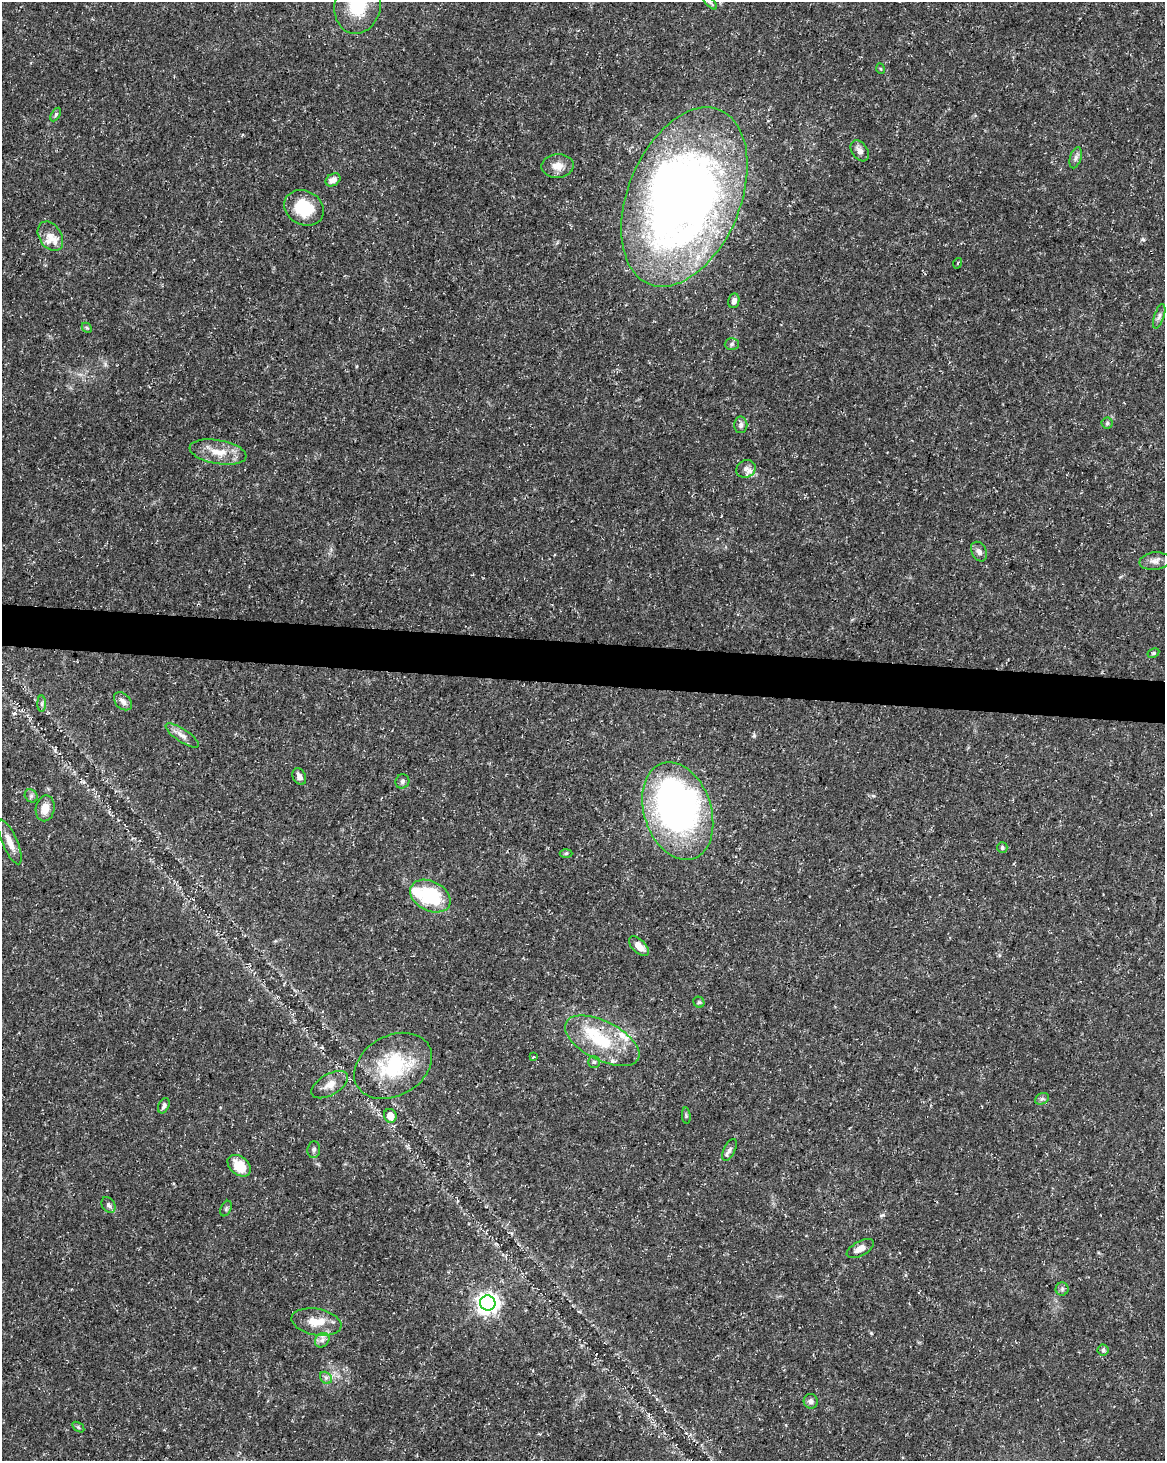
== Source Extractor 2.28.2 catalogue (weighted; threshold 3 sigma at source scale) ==
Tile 6 of 4 x 3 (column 2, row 2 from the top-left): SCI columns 1165-2327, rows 1684-3142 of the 4663 x 4883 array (HDU 1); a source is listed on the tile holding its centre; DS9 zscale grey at full resolution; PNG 1167 x 1463 px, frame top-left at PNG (2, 2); each listed source drawn as its Kron ellipse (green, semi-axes under 4 px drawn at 4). Shown black and unused: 3% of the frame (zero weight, under 3 of 5 exposures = <1% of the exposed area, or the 3 px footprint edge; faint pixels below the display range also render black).
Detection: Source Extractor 2.28.2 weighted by HDU 2 'WHT'; one run over the whole footprint, this tile lists its part. Background 0.031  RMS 0.0025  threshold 0.0113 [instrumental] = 3 sigma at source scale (4.5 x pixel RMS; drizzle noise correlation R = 1.50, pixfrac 1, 0.0396/0.0396 arcsec/px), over >= 5 px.
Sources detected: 70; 4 inside a brighter object's white glare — neither listed nor drawn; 6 inside a brighter listed object's ellipse — not listed separately; the other 60 listed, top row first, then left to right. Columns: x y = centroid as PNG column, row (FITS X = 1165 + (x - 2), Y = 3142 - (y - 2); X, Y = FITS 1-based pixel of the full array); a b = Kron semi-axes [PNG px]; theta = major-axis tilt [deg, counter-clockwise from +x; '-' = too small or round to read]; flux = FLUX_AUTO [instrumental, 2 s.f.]
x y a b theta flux
710 2 9 3 -45 0.56
358 5 29 23 78 12
881 69 5 3 - 0.23
56 114 7 4 60 0.48
860 151 11 7 -56 1.5
1076 158 11 5 73 0.88
558 166 16 11 3 2.8
333 180 8 6 34 1.7
684 197 94 56 68 210
304 208 21 17 -28 9.7
50 236 16 11 -57 2.7
958 263 5 3 - 0.25
734 301 7 5 80 1.1
1159 316 13 5 71 0.87
87 328 6 4 -43 0.37
732 344 7 6 - 0.57
1107 423 5 5 - 0.5
741 425 8 6 90 0.85
218 452 29 12 -10 4.9
746 469 10 8 27 1.3
979 552 10 7 -63 1.1
1155 561 15 8 5 1.6
1153 653 6 4 27 0.41
123 701 10 7 -44 1.2
42 704 8 4 -90 0.5
182 735 19 6 -33 1.6
299 777 9 6 -63 1.2
402 781 7 6 - 0.66
31 796 7 6 - 0.6
45 808 13 9 80 3
678 811 50 33 -72 110
10 842 24 7 -67 2.7
1002 848 5 5 - 0.52
566 853 6 4 1 0.38
430 896 21 15 -27 17
639 946 12 6 -45 2.6
699 1002 6 5 - 0.4
602 1041 40 19 -27 13
534 1057 3 3 - 0.87
594 1062 6 5 - 0.5
393 1066 41 30 30 18
330 1085 20 10 30 2.5
1042 1099 7 5 28 0.59
164 1106 8 5 65 0.65
390 1116 7 6 - 2.3
686 1116 8 3 -85 0.36
314 1150 8 6 83 0.73
729 1150 12 5 64 0.91
239 1166 13 9 -39 6
108 1205 9 6 -58 0.75
226 1209 8 5 64 0.48
860 1249 15 7 29 1.9
1062 1289 6 6 - 0.57
488 1303 7 7 - 150
316 1322 25 13 -10 5
322 1340 8 6 44 1
1103 1350 5 5 - 0.49
326 1378 7 5 -45 0.61
811 1401 7 7 - 0.89
78 1427 7 4 -34 0.36
Isophote crosses this tile's border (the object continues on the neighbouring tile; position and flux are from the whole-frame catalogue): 3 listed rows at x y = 710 2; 358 5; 684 197
Unlisted compact peaks at least as high as the median listed source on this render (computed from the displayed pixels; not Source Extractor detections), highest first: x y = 871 1333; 883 1215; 754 736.